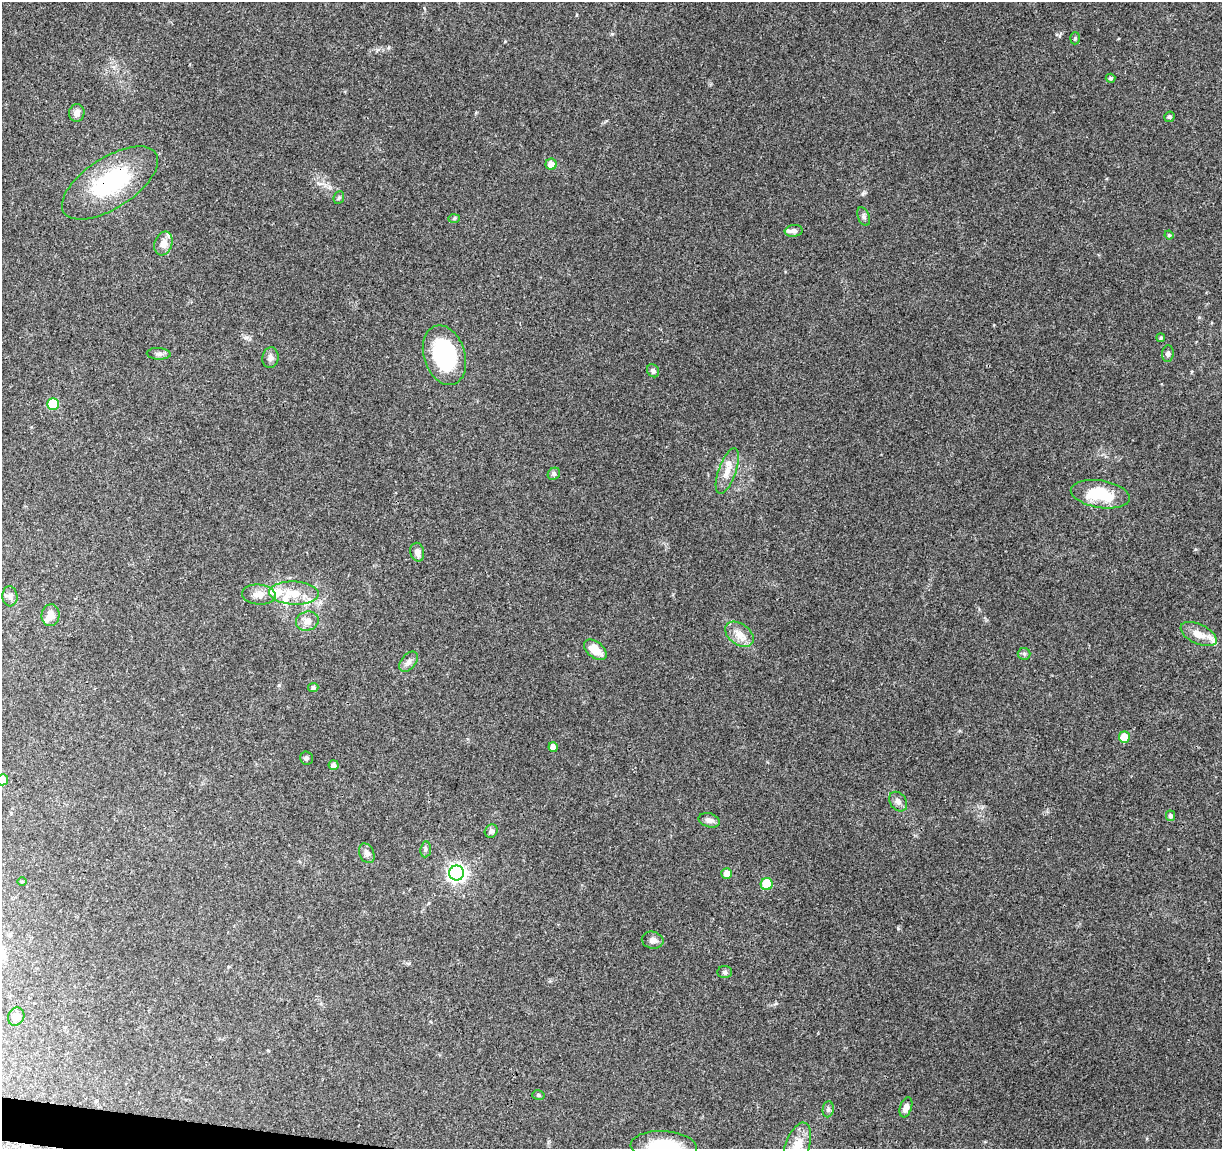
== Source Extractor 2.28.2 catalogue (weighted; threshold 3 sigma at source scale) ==
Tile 7 of 4 x 4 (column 3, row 2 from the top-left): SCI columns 2443-3662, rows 2519-3665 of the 4891 x 5096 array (HDU 1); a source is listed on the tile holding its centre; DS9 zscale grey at full resolution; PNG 1224 x 1151 px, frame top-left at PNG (2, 2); each listed source drawn as its Kron ellipse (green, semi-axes under 4 px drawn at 4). Shown black and unused: <1% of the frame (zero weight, under 3 of 4 exposures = <1% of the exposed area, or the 3 px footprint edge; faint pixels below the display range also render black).
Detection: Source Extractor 2.28.2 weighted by HDU 2 'WHT'; one run over the whole footprint, this tile lists its part. Background 0.0914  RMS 0.0061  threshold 0.0273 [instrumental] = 3 sigma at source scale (4.5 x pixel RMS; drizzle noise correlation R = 1.50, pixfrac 1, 0.0396/0.0396 arcsec/px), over >= 5 px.
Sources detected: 64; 7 inside a brighter listed object's ellipse — not listed separately; the other 57 listed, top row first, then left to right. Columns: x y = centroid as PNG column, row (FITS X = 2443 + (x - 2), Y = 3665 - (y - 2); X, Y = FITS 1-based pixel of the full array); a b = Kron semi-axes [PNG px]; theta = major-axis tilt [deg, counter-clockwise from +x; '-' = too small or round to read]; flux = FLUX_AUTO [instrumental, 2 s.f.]
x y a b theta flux
1075 38 6 5 - 0.93
1111 78 5 4 - 1.1
77 113 9 7 84 3
1169 117 5 5 - 1.2
551 164 5 5 - 4.8
110 183 55 25 33 57
339 198 6 5 - 1
864 216 10 5 -68 1.6
454 218 6 4 2 0.78
794 231 9 6 5 1.9
1169 235 4 4 - 0.81
163 243 12 8 71 4.9
1161 338 4 3 - 0.71
159 354 12 5 -3 2
1168 354 8 6 84 1.6
444 355 30 20 -72 62
270 358 10 8 82 3
653 371 7 5 -59 1.5
53 404 6 6 - 26
727 471 24 8 71 7.5
554 474 7 5 43 1.3
1100 494 30 13 -9 23
417 552 9 6 -77 3.7
294 593 25 11 -2 12
259 595 17 10 -5 5.5
10 596 10 7 -85 2.5
50 615 11 9 83 5.5
307 621 12 9 16 4.5
739 634 16 10 -36 6.1
1199 634 19 9 -25 7.8
595 650 13 8 -40 11
1024 654 6 6 - 1.2
409 662 12 7 50 3
313 687 5 4 - 1.5
1124 737 6 5 - 11
553 747 5 4 - 3.9
306 758 6 6 - 1.4
334 765 5 5 - 2.5
2 780 5 5 - 6.9
898 802 10 8 -53 2.8
1171 816 5 4 - 1.8
709 820 11 7 -17 2.9
491 831 7 6 - 2.2
426 849 8 5 85 1.3
367 853 10 7 -66 2.2
457 873 7 7 - 220
727 873 5 5 - 4.5
22 882 4 3 - 0.6
767 884 6 6 - 20
653 940 11 8 -13 2.8
725 972 7 6 - 1.4
16 1017 9 8 - 3.7
538 1095 6 5 - 0.98
906 1107 10 6 71 3
828 1109 8 5 82 1.5
664 1146 33 15 -3 30
797 1146 24 12 71 13
Overlapping masked pixels (flux is a lower limit): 1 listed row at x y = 110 183
Isophote crosses this tile's border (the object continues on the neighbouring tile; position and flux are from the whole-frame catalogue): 3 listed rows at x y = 2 780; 664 1146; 797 1146
Unlisted compact peaks at least as high as the median listed source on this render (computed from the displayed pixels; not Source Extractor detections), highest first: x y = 612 34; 898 928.